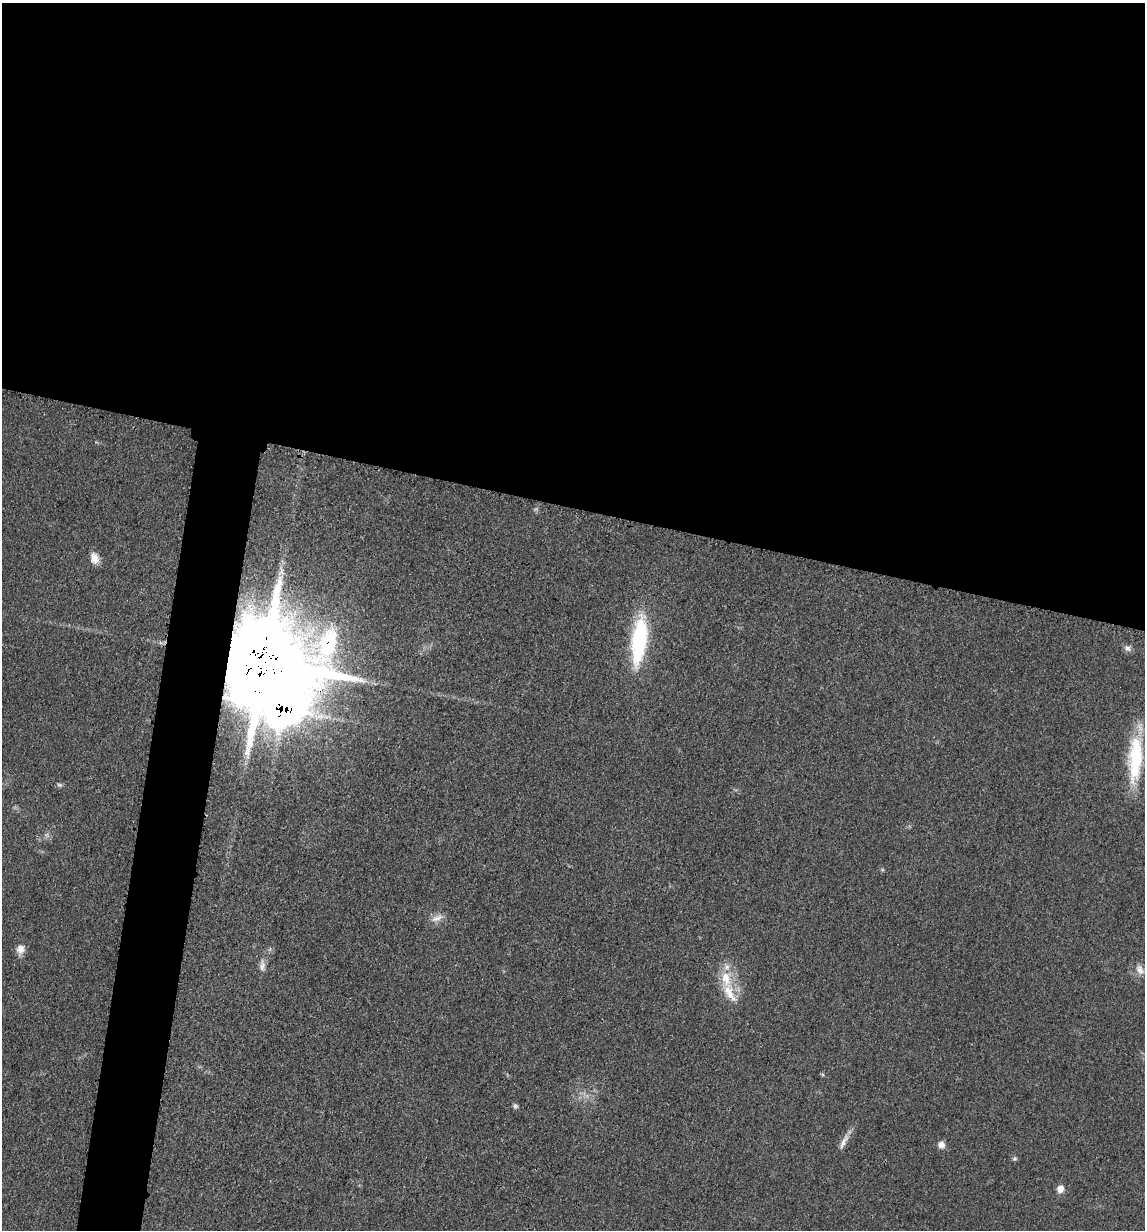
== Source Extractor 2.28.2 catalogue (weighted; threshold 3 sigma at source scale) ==
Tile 3 of 4 x 4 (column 3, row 1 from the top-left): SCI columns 2536-3678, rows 3698-4925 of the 4948 x 4938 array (HDU 1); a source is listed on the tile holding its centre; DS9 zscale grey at full resolution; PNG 1147 x 1232 px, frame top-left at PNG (2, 3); no overlay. Shown black and unused: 45% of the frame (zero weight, under 3 of 4 exposures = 2% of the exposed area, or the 3 px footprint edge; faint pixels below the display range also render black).
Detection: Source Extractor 2.28.2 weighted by HDU 2 'WHT'; one run over the whole footprint, this tile lists its part. Background 0.0527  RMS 0.0059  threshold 0.0265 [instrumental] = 3 sigma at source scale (4.5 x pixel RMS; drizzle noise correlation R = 1.50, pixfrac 1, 0.05/0.05 arcsec/px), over >= 5 px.
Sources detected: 19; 2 inside a brighter listed object's ellipse — not listed separately; the other 17 listed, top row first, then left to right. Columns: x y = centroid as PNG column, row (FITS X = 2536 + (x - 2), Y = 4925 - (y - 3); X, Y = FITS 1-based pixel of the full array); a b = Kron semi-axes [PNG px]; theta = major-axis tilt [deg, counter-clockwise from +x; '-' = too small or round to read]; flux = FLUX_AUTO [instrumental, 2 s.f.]
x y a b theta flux
94 558 14 10 -72 5.3
639 640 56 16 83 57
1127 648 9 7 -44 2.4
264 662 33 18 -10 19000
284 709 29 19 22 620
1135 759 56 16 87 39
882 870 5 3 - 0.72
437 918 18 7 20 4.1
20 949 12 9 69 4.7
262 966 16 8 85 3.6
1140 970 14 9 -64 3.9
726 979 35 13 -74 17
515 1106 7 5 -38 1.4
844 1142 25 6 63 4.5
941 1145 8 8 - 3.4
1015 1159 7 4 19 0.98
1060 1189 8 7 - 5.2
Overlapping masked pixels (flux is a lower limit): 2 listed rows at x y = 264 662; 284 709